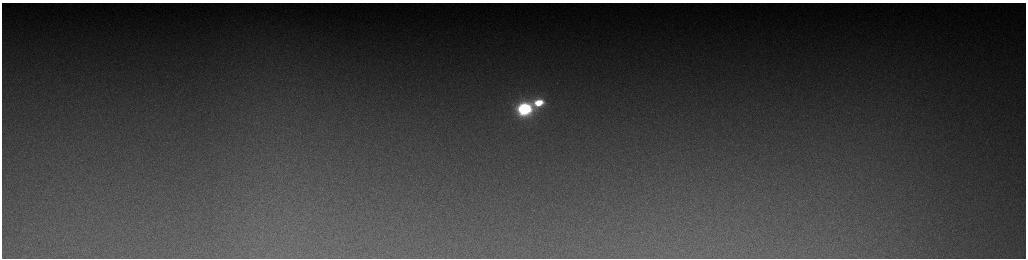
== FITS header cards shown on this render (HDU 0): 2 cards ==
NAXIS1  =                 2048 /fastest changing axis
NAXIS2  =                  512 /next to fastest changing axis

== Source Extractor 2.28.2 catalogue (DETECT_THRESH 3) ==
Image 2048 x 512 px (HDU 0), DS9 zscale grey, zoomed out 1/2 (1 PNG px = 2 x 2 image px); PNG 1028 x 260 px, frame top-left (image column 1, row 511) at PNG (2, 3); no overlay
Background 166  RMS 2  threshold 6.09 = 3 sigma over >= 5 px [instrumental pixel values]
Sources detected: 4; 1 cannot appear on this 1/2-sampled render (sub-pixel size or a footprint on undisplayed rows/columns) and is not listed; the other 3 listed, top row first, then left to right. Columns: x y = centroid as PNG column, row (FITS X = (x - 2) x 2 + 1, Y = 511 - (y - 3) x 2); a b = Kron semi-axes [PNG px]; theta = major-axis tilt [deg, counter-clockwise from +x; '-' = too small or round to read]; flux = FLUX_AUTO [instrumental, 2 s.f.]
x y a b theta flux
539 103 34 13 27 28000
526 108 10 5 -16 56000
523 111 6 4 6 25000
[1 sub-pixel or undisplayed-footprint detection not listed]